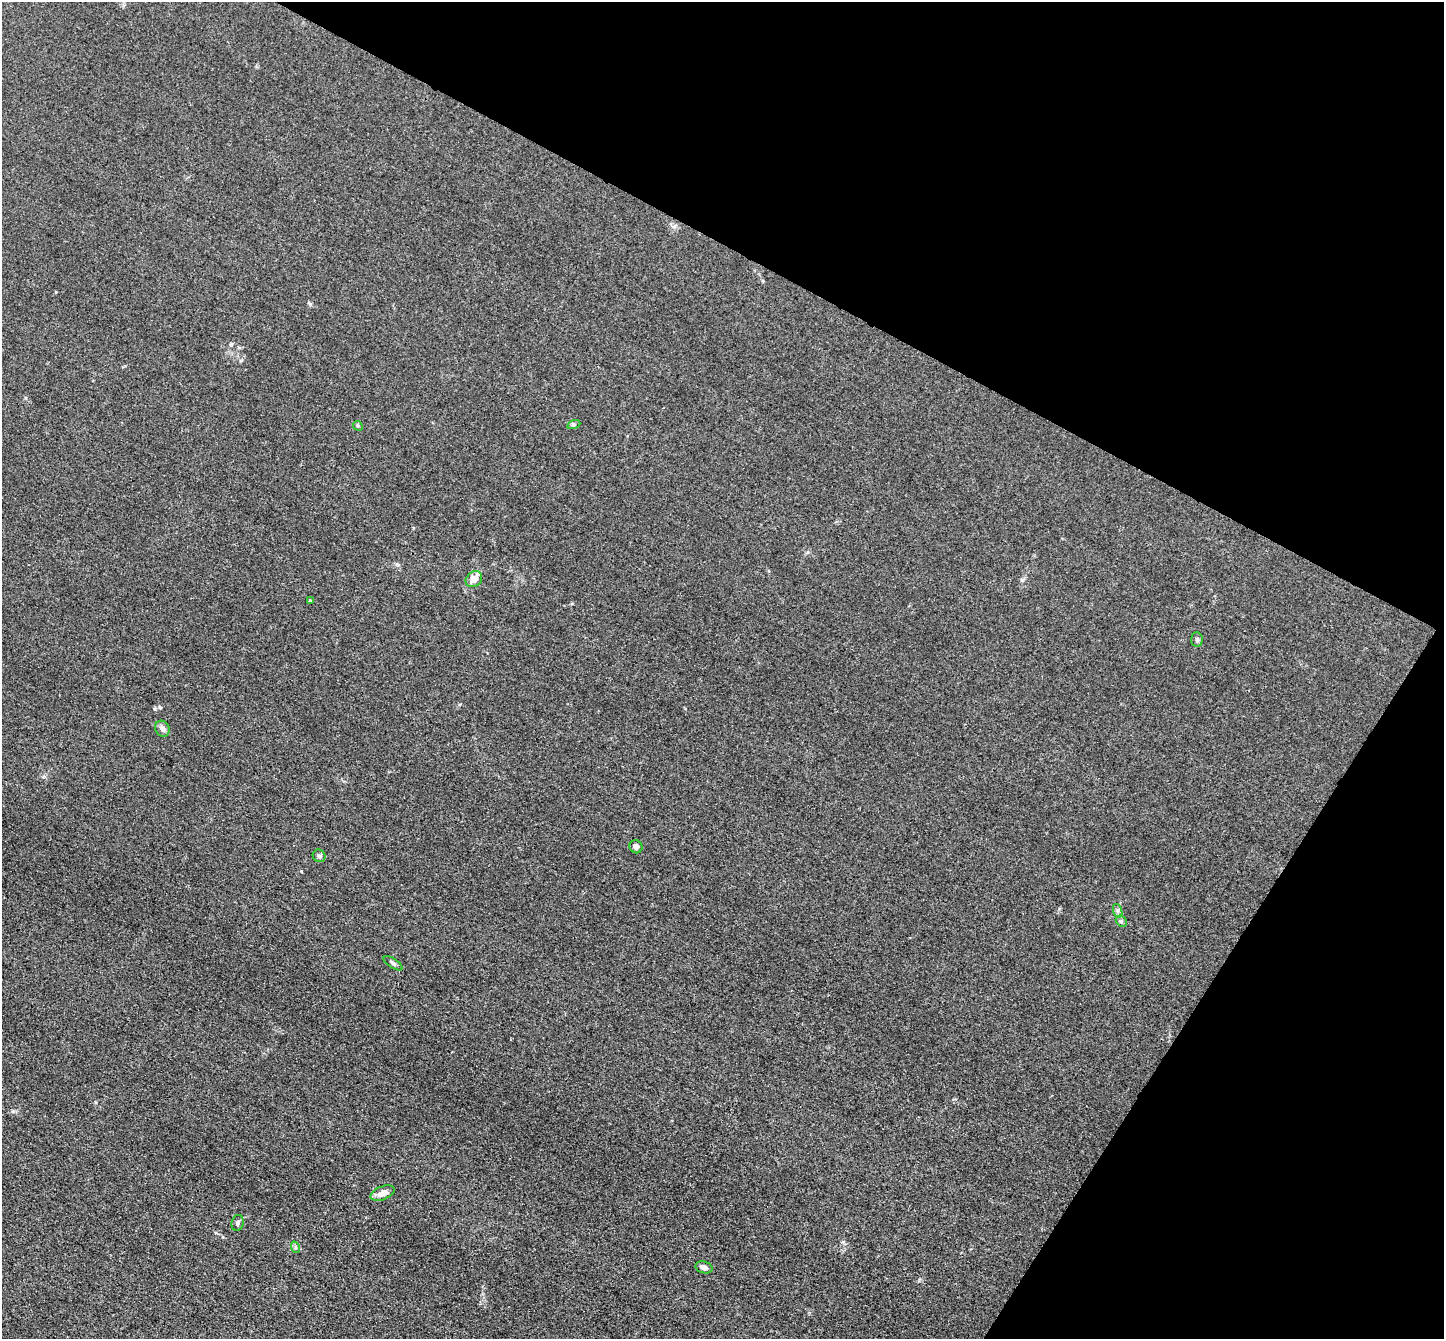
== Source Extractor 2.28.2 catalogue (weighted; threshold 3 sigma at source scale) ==
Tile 8 of 4 x 4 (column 4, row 2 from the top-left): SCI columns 4333-5774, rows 2967-4303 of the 5783 x 5794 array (HDU 1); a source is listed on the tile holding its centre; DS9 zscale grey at full resolution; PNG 1446 x 1341 px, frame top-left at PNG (2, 2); each listed source drawn as its Kron ellipse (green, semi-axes under 4 px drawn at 4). Shown black and unused: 28% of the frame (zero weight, under 3 of 4 exposures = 2% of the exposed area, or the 3 px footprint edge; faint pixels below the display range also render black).
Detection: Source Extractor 2.28.2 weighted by HDU 2 'WHT'; one run over the whole footprint, this tile lists its part. Background 0.0185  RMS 0.0043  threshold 0.0194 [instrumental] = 3 sigma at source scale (4.5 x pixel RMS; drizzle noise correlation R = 1.50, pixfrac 1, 0.05/0.05 arcsec/px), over >= 5 px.
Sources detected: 16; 1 inside a brighter listed object's ellipse — not listed separately; the other 15 listed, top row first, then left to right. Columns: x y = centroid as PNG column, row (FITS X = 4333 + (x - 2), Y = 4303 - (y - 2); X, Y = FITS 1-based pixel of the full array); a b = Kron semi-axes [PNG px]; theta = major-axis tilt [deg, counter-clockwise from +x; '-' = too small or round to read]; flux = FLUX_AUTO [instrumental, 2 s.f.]
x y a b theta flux
574 424 7 4 19 0.66
358 426 5 4 - 0.54
474 579 9 7 42 3.7
310 600 4 3 - 0.34
1197 640 7 5 -88 0.88
162 729 8 7 - 1.6
636 847 7 6 - 1.5
319 856 7 6 - 1.1
1118 911 7 4 -72 0.95
1121 921 6 4 -44 0.79
393 963 11 4 -34 1
383 1193 13 6 22 3.4
238 1223 8 6 77 1.1
295 1247 6 4 -72 0.66
704 1267 9 6 -16 2.1